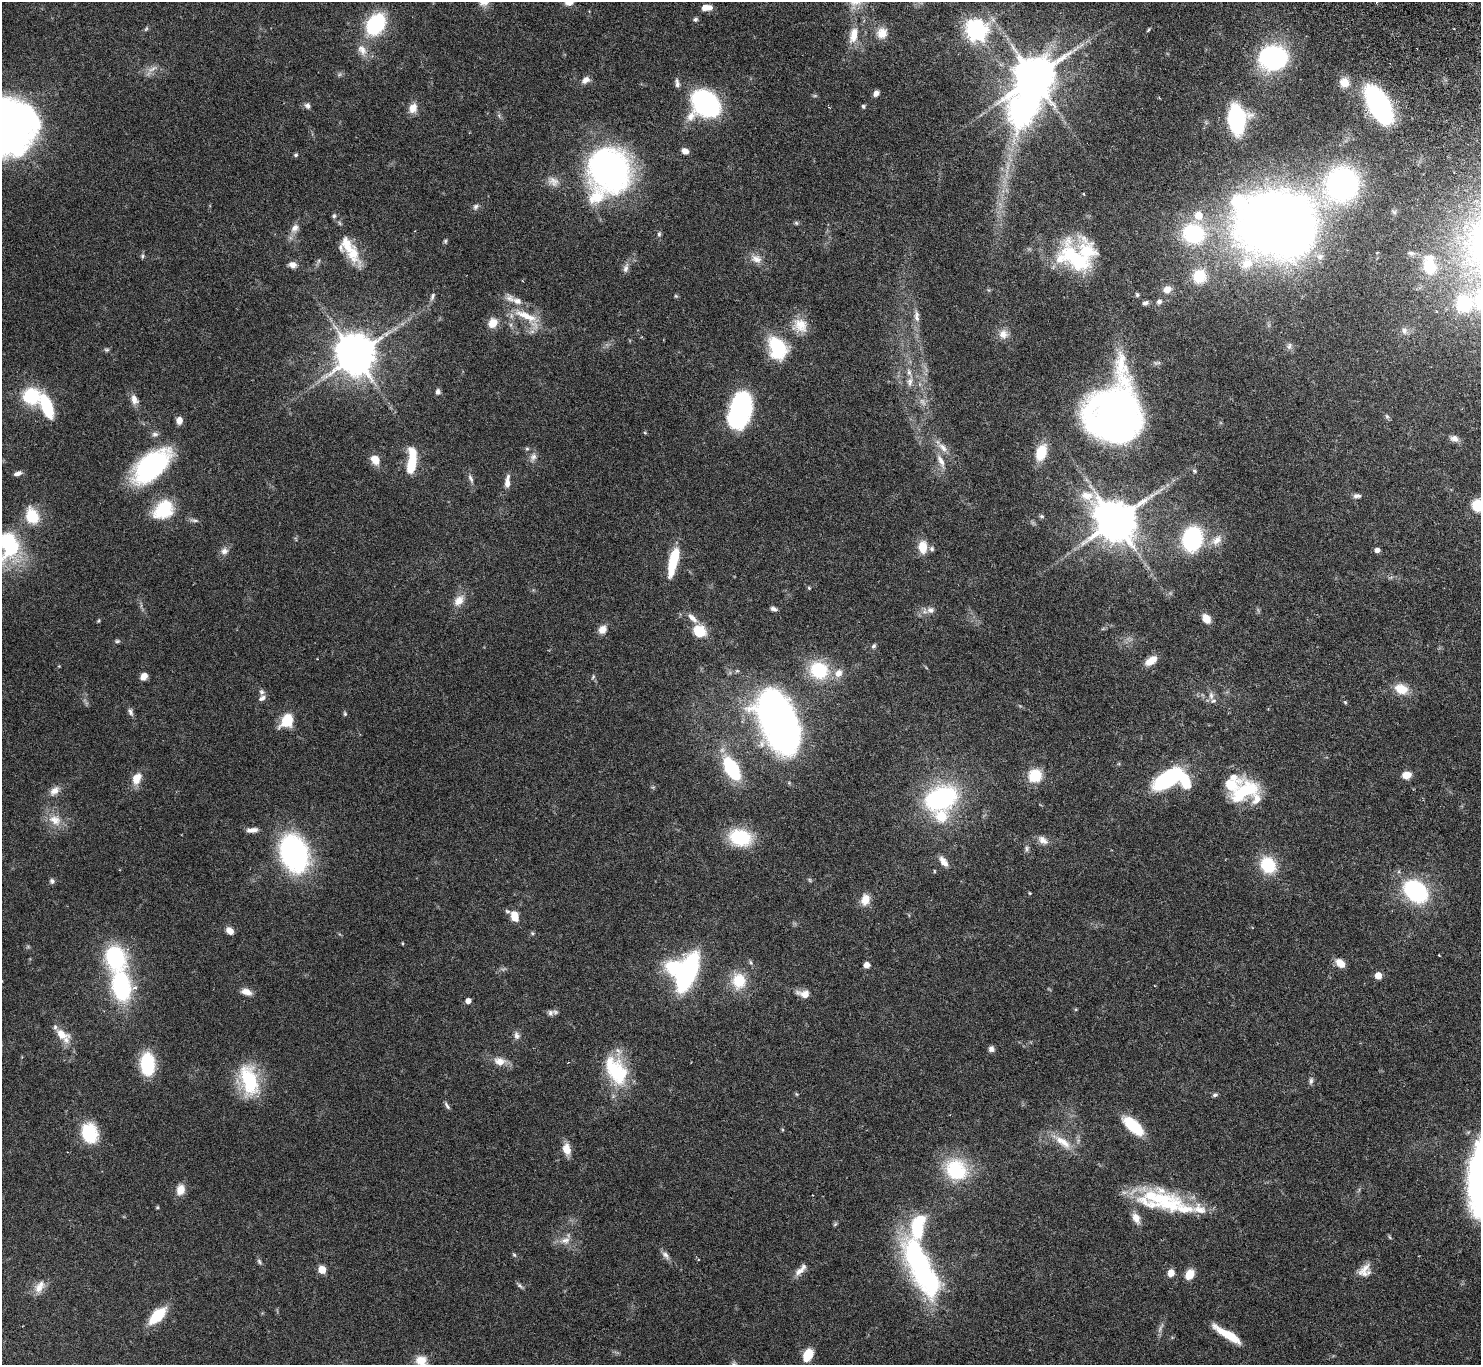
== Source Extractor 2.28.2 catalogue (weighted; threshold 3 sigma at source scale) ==
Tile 10 of 4 x 4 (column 2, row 3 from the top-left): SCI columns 1530-3008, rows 1696-3058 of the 6044 x 5994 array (HDU 1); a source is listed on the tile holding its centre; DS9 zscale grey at full resolution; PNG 1483 x 1367 px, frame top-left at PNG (2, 2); no overlay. Shown black and unused: <1% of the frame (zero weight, under 3 of 6 exposures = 4% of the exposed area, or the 3 px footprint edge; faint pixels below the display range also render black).
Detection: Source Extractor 2.28.2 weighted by HDU 2 'WHT'; one run over the whole footprint, this tile lists its part. Background 0.0972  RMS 0.0035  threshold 0.0143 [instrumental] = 3 sigma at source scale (4.09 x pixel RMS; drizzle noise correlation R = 1.36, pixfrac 0.8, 0.05/0.05 arcsec/px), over >= 5 px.
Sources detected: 244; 3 too faint to see at this stretch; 8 inside a brighter object's white glare — not listed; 24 inside a brighter listed object's ellipse — not listed separately; the other 209 listed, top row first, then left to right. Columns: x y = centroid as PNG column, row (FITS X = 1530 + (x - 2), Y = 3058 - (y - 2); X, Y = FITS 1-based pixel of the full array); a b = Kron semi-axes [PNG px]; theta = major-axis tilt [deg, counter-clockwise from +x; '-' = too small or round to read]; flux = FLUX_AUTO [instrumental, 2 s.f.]
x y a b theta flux
706 8 10 6 4 3.4
695 19 6 6 - 0.62
376 24 20 14 57 29
146 29 8 4 62 0.51
1148 29 6 3 50 0.43
976 30 8 8 - 200
882 33 14 12 74 4.2
854 35 21 10 77 4.9
362 50 17 11 -60 3.2
1273 58 22 19 10 53
152 69 17 6 28 1.9
339 75 7 4 19 0.56
1034 78 13 12 - 1200
586 80 10 7 34 1.8
1344 82 12 11 - 3.8
677 83 12 6 -80 1.2
876 93 6 5 - 1.6
815 96 6 4 -18 0.41
705 103 18 16 -39 78
1379 105 26 13 -62 83
308 106 8 7 - 1.2
863 106 6 4 -74 0.49
413 108 13 10 71 2.9
1237 119 21 14 -86 40
4 126 41 40 - 330
685 151 8 6 -29 1.8
296 155 5 5 - 0.52
609 169 33 30 -74 120
553 181 17 12 -29 3
1342 184 26 24 60 85
1084 194 4 2 - 0.23
476 207 8 7 - 0.94
1394 212 8 5 -31 0.69
1198 215 9 9 - 5
1267 221 56 36 53 260
796 223 6 5 - 0.47
295 228 14 10 55 2.3
659 234 7 5 -90 0.66
1193 234 20 17 -22 31
445 241 6 5 - 0.5
347 244 40 21 -62 8.7
1411 253 12 7 -10 1.3
142 256 6 4 82 0.55
1320 257 10 9 - 1.7
1075 258 47 28 -38 28
756 259 16 11 -18 2.9
318 261 7 4 70 0.56
293 265 9 7 -9 1.9
1429 267 17 14 -59 11
626 268 13 7 77 1.5
1199 276 16 15 - 10
1167 289 11 10 - 2.5
1137 295 6 5 - 0.51
432 296 11 5 64 1
676 296 6 5 - 0.42
510 299 17 11 -50 3
1159 302 7 6 - 1.1
1145 303 8 5 36 0.84
1463 303 20 19 - 17
526 316 43 11 -23 8.5
917 316 18 7 -86 2.3
493 323 11 10 - 4
800 325 21 18 -36 6
1404 331 10 8 -75 1.5
1003 334 13 12 - 2.7
1289 346 10 6 78 0.99
777 348 26 19 -65 16
107 350 7 5 0 0.56
355 356 11 9 11 990
910 381 17 7 77 2.3
438 392 7 6 - 1.1
32 396 17 16 - 16
134 399 13 8 -70 2.4
47 407 23 10 -70 18
740 410 33 18 74 46
1113 413 56 45 78 160
1387 416 7 5 -68 0.65
179 420 7 6 - 2.7
645 433 5 3 - 0.3
155 434 9 7 -4 1.1
1454 438 11 7 -18 1.7
943 447 18 8 -45 3
527 449 6 5 - 0.48
1041 452 15 9 74 9.3
533 457 13 8 75 1.7
375 460 11 9 -54 4.1
941 461 21 7 -65 3
412 463 25 8 84 14
151 466 39 20 40 53
1194 471 7 4 -28 0.54
17 473 10 5 18 1.3
471 478 14 5 -67 1.3
507 482 16 6 84 2.5
1357 496 11 6 2 1.1
1478 505 8 8 - 13
164 511 30 18 5 12
32 516 14 10 -68 12
1042 516 6 5 - 0.51
194 520 14 4 -4 0.9
1115 521 13 12 - 1200
1192 539 19 15 75 38
1217 540 18 11 42 3.7
9 544 36 25 -70 27
923 547 14 9 -87 5.2
1377 550 5 4 - 1.9
224 551 10 9 - 1.7
674 559 27 8 76 14
809 588 5 4 - 0.38
459 600 17 11 51 3.6
773 609 8 5 -22 0.9
931 610 11 9 -3 1.8
692 618 17 7 -43 2.3
1206 619 10 7 -54 3.5
99 621 5 4 - 0.36
602 629 10 8 59 2.7
699 631 13 11 -32 8.3
117 641 7 5 1 0.56
874 646 7 5 52 0.65
1151 661 14 8 35 4
59 666 4 4 - 0.26
819 670 23 20 -24 15
144 676 7 6 - 2.7
593 677 7 5 69 0.52
1401 689 15 11 -19 5.9
1211 695 11 6 -84 1.4
262 698 10 6 28 1.2
1345 702 5 4 - 0.36
130 712 12 6 -72 1.1
345 714 6 5 - 0.52
779 720 45 24 -66 250
287 721 15 11 52 8.9
732 769 21 11 -60 24
1407 775 8 7 - 3.9
1035 776 10 10 - 12
136 779 13 9 68 4.7
1168 779 31 14 33 33
54 791 14 9 41 2.6
1245 791 31 19 30 18
941 798 24 16 21 59
941 816 20 18 4 9.4
55 820 20 14 -34 5.3
252 830 14 6 4 1.8
740 838 21 16 -11 20
1043 840 14 9 -35 2.4
1027 848 8 6 76 0.79
294 853 25 18 -72 89
943 861 15 7 -54 2.4
1268 865 11 10 - 20
934 871 5 3 - 0.3
810 880 7 4 -60 0.45
52 881 7 6 - 0.82
1415 891 25 19 -42 33
1030 893 4 4 - 0.27
865 900 12 9 75 4.3
515 916 10 7 -81 5.9
230 931 9 7 -44 2.4
532 933 6 5 - 0.46
402 943 4 3 - 0.32
115 957 21 17 -67 33
751 962 7 4 -70 0.6
1340 963 12 8 -39 3.1
867 965 5 5 - 2.8
688 973 42 16 68 43
1378 975 5 5 - 5.2
739 981 19 16 -74 9.5
121 987 27 17 -78 36
246 992 13 7 -17 2.5
803 994 17 9 -8 2.9
468 1001 4 4 - 2.6
550 1013 8 7 - 0.93
61 1034 16 10 -28 4.7
517 1035 11 8 -74 1.4
991 1049 7 7 - 1.1
499 1061 17 12 -12 3.5
147 1064 22 14 -88 15
616 1071 39 23 -61 20
249 1080 40 22 -78 20
1311 1081 10 5 84 0.93
796 1094 6 4 -70 0.35
1215 1095 7 5 18 0.66
447 1106 11 5 -56 0.87
1133 1126 23 10 -42 15
89 1133 20 15 -71 15
1063 1142 29 11 -37 5.9
567 1149 15 9 -79 3.5
956 1170 28 24 -38 20
180 1190 12 9 78 3.6
1164 1201 55 35 -23 25
157 1207 4 4 - 0.37
835 1224 7 4 45 0.47
917 1227 36 16 72 21
565 1240 15 10 15 2.8
514 1255 7 4 -61 0.48
666 1255 13 7 -54 1.5
698 1259 4 3 - 0.28
259 1262 8 5 -53 0.67
322 1270 5 5 - 9.1
1365 1270 17 13 48 3.5
799 1271 15 9 39 2.3
1171 1273 7 6 - 2.8
1190 1274 9 7 61 5.3
925 1275 53 26 -62 54
520 1286 11 4 -42 0.72
39 1287 18 11 57 3.4
157 1316 16 8 45 16
1227 1334 30 7 -32 8.6
808 1355 11 7 63 8
421 1360 16 13 -4 4.2
734 1364 10 8 -34 1.1
Isophote crosses this tile's border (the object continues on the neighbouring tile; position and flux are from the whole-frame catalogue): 5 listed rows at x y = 4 126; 1478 505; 9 544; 421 1360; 734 1364